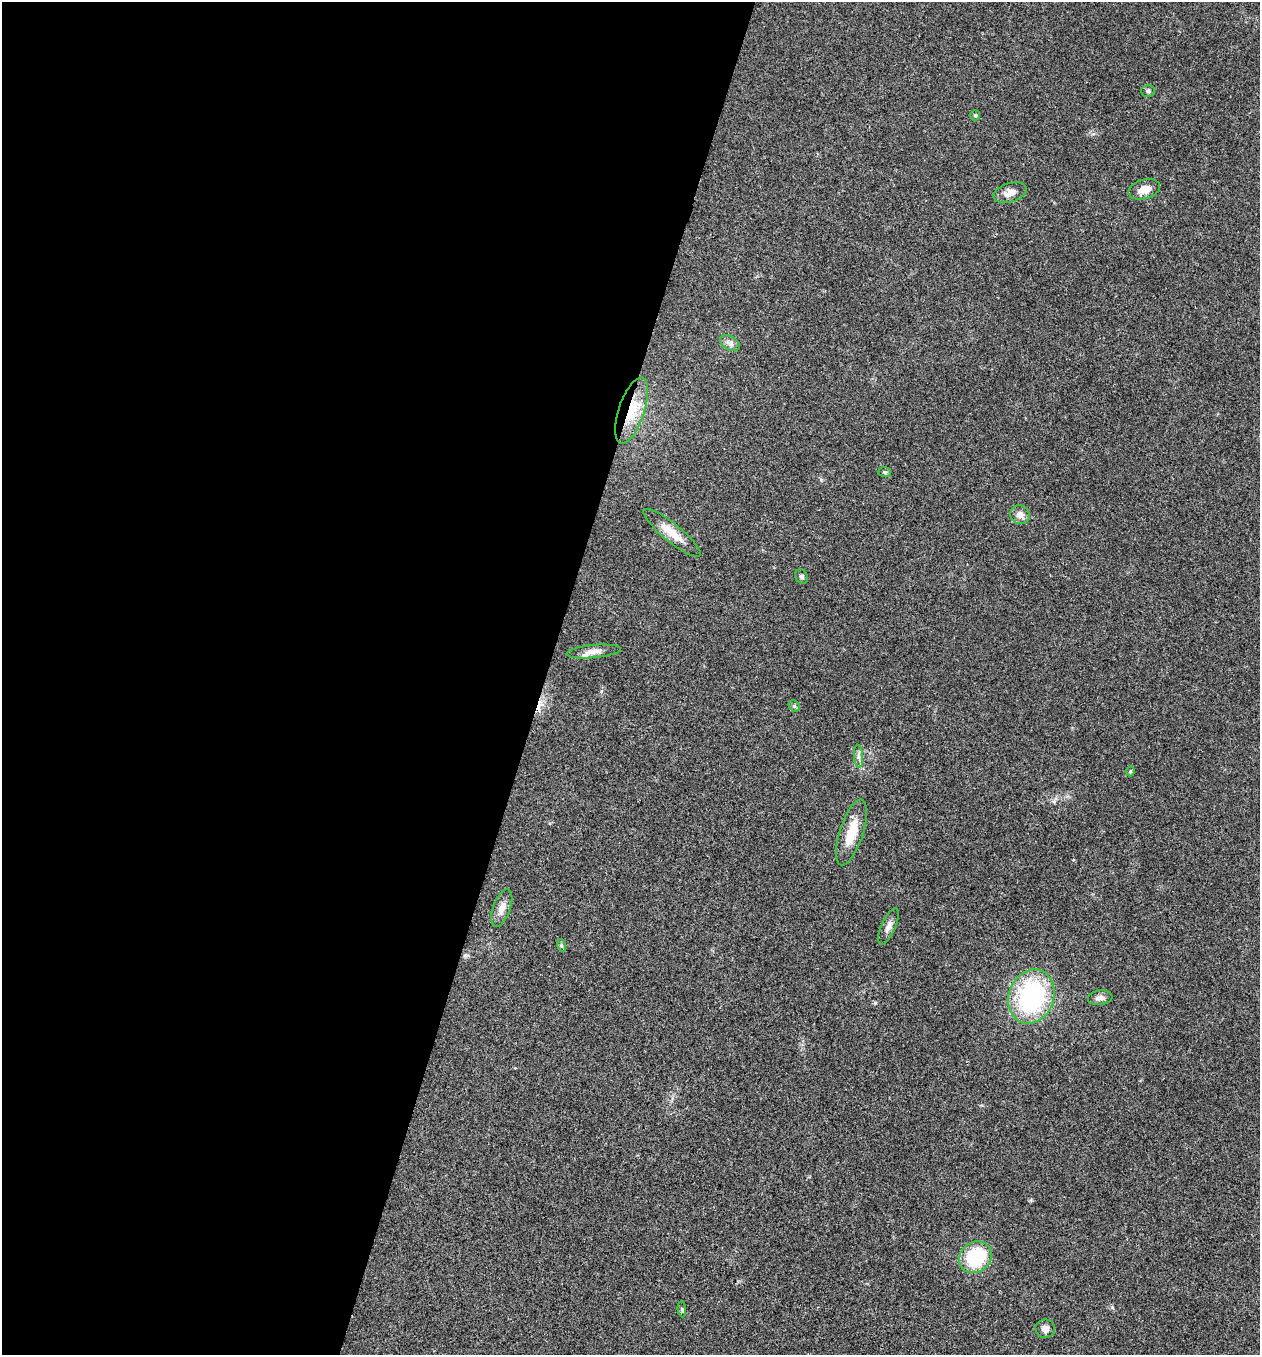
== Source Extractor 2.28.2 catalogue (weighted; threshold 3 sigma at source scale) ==
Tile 5 of 4 x 4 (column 1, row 2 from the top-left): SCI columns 266-1523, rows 2707-4059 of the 5430 x 5416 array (HDU 1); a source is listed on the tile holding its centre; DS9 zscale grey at full resolution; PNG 1262 x 1357 px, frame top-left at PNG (2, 2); each listed source drawn as its Kron ellipse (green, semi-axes under 4 px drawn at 4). Shown black and unused: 43% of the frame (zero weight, under 3 of 4 exposures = <1% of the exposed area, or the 3 px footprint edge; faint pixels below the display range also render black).
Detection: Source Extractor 2.28.2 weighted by HDU 2 'WHT'; one run over the whole footprint, this tile lists its part. Background 0.0216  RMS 0.0041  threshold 0.0183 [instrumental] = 3 sigma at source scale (4.5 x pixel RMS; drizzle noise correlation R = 1.50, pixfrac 1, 0.05/0.05 arcsec/px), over >= 5 px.
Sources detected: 25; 1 cosmic-ray / hot-pixel residue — neither listed nor drawn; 1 inside a brighter listed object's ellipse — not listed separately; the other 23 listed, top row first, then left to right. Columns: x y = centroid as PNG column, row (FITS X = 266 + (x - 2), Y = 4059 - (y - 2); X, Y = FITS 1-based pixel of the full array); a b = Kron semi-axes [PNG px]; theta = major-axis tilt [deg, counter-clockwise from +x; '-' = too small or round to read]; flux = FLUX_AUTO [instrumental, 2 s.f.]
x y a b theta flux
1148 91 7 6 - 0.91
975 115 5 5 - 0.77
1144 189 16 9 15 4.1
1010 193 17 9 17 3.3
730 343 11 6 -30 1.7
632 411 34 13 71 13
885 472 6 5 - 0.76
1020 515 10 9 - 2.5
672 533 36 9 -39 6.9
802 577 7 6 - 0.89
594 651 27 6 5 3.1
794 706 6 5 - 0.65
858 756 11 4 -85 1.3
1130 771 5 4 - 0.5
851 832 34 11 72 10
502 908 19 9 70 3.4
889 926 20 7 67 2.5
561 945 6 4 -72 0.58
1031 996 27 22 70 55
1100 998 12 7 7 2
975 1257 17 15 39 25
682 1309 8 3 -85 0.48
1045 1329 10 9 - 2.2
Overlapping masked pixels (flux is a lower limit): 1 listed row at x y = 632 411
Unlisted compact peaks at least as high as the median listed source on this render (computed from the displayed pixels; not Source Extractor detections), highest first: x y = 875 1003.